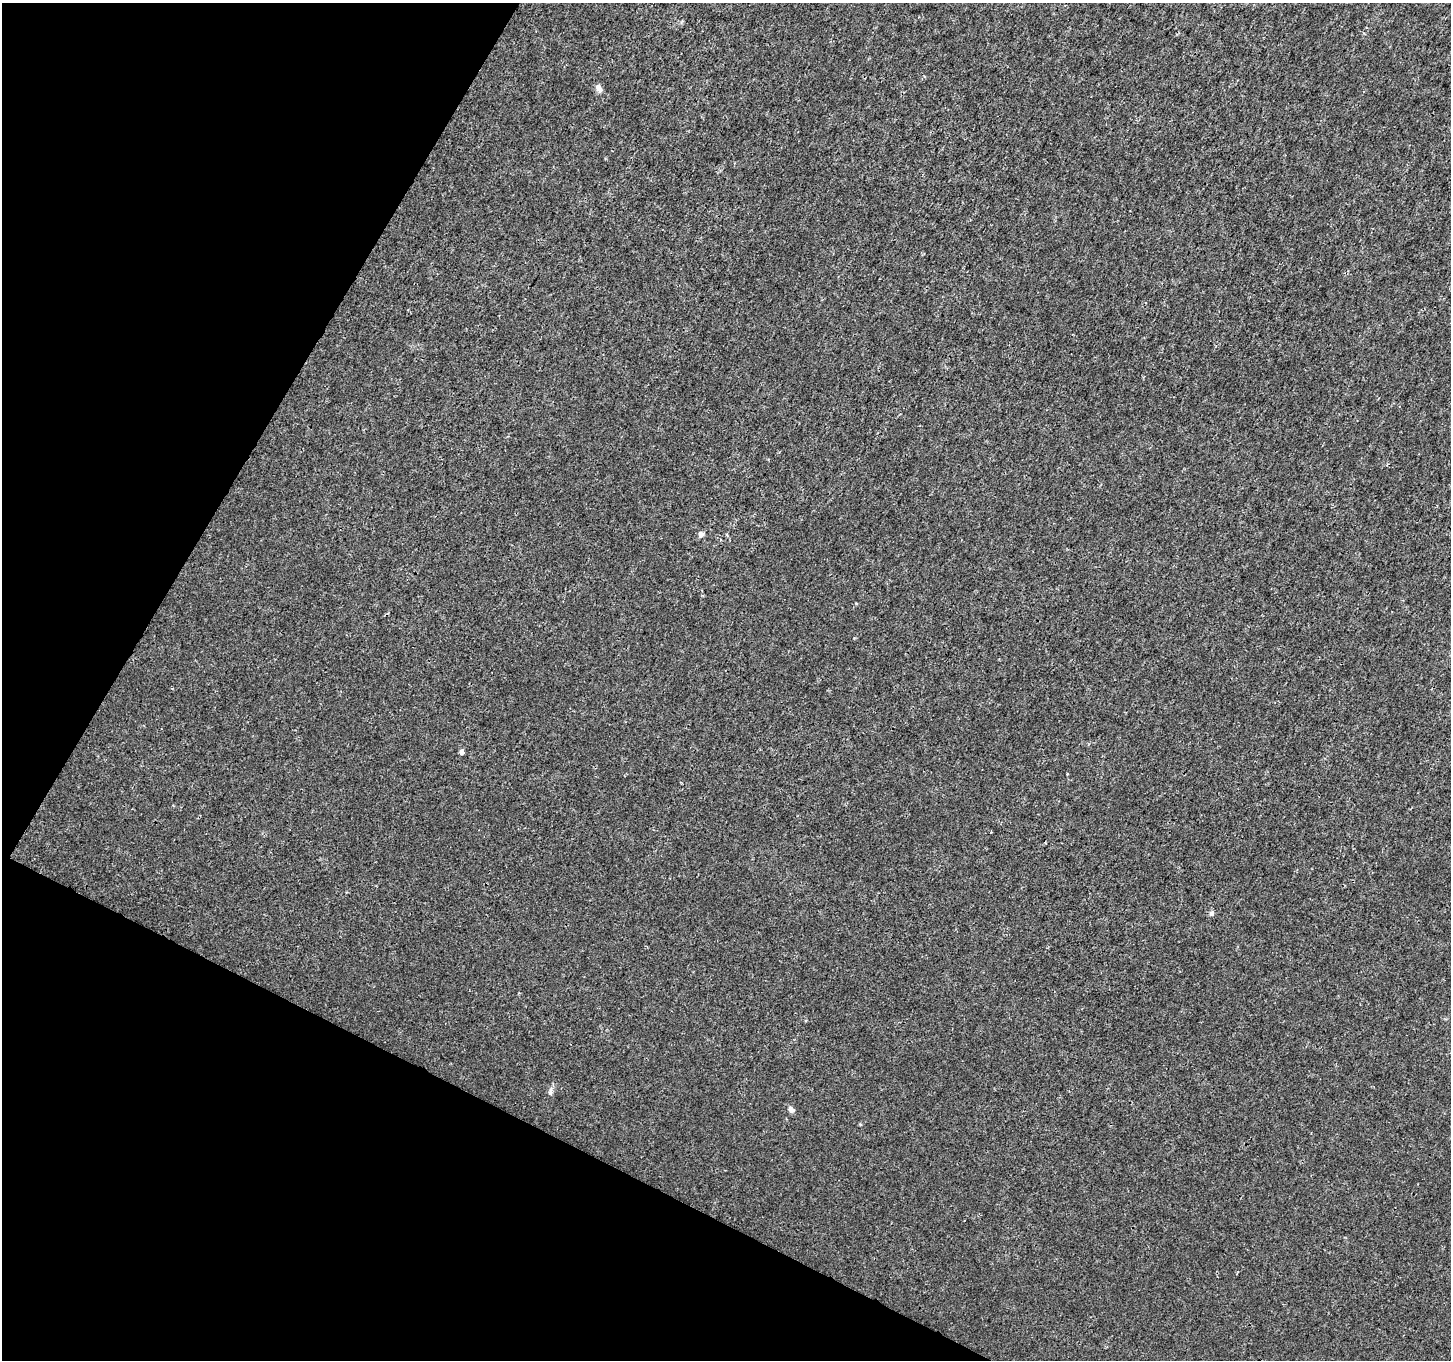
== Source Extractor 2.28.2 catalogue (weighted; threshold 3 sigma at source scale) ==
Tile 9 of 4 x 4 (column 1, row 3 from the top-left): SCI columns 9-1457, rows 1622-2979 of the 5803 x 5892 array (HDU 1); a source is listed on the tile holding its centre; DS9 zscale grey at full resolution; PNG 1453 x 1362 px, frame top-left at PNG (2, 3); no overlay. Shown black and unused: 24% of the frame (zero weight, under 3 of 4 exposures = <1% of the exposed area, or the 3 px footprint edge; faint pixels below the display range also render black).
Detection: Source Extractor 2.28.2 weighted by HDU 2 'WHT'; one run over the whole footprint, this tile lists its part. Background 0.00181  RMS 0.0022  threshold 0.00977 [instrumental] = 3 sigma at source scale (4.5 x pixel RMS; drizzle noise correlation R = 1.50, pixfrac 1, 0.0396/0.0396 arcsec/px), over >= 5 px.
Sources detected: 6; all 6 listed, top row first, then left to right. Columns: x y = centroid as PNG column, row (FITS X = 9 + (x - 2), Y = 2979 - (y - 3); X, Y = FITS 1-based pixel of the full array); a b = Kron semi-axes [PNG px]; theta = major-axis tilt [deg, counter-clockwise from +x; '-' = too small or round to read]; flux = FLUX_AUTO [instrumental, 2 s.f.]
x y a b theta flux
598 88 11 7 -62 0.95
701 534 6 6 - 0.92
461 752 5 5 - 0.65
1212 913 5 4 - 1
550 1092 9 5 90 0.63
791 1110 7 6 - 0.87